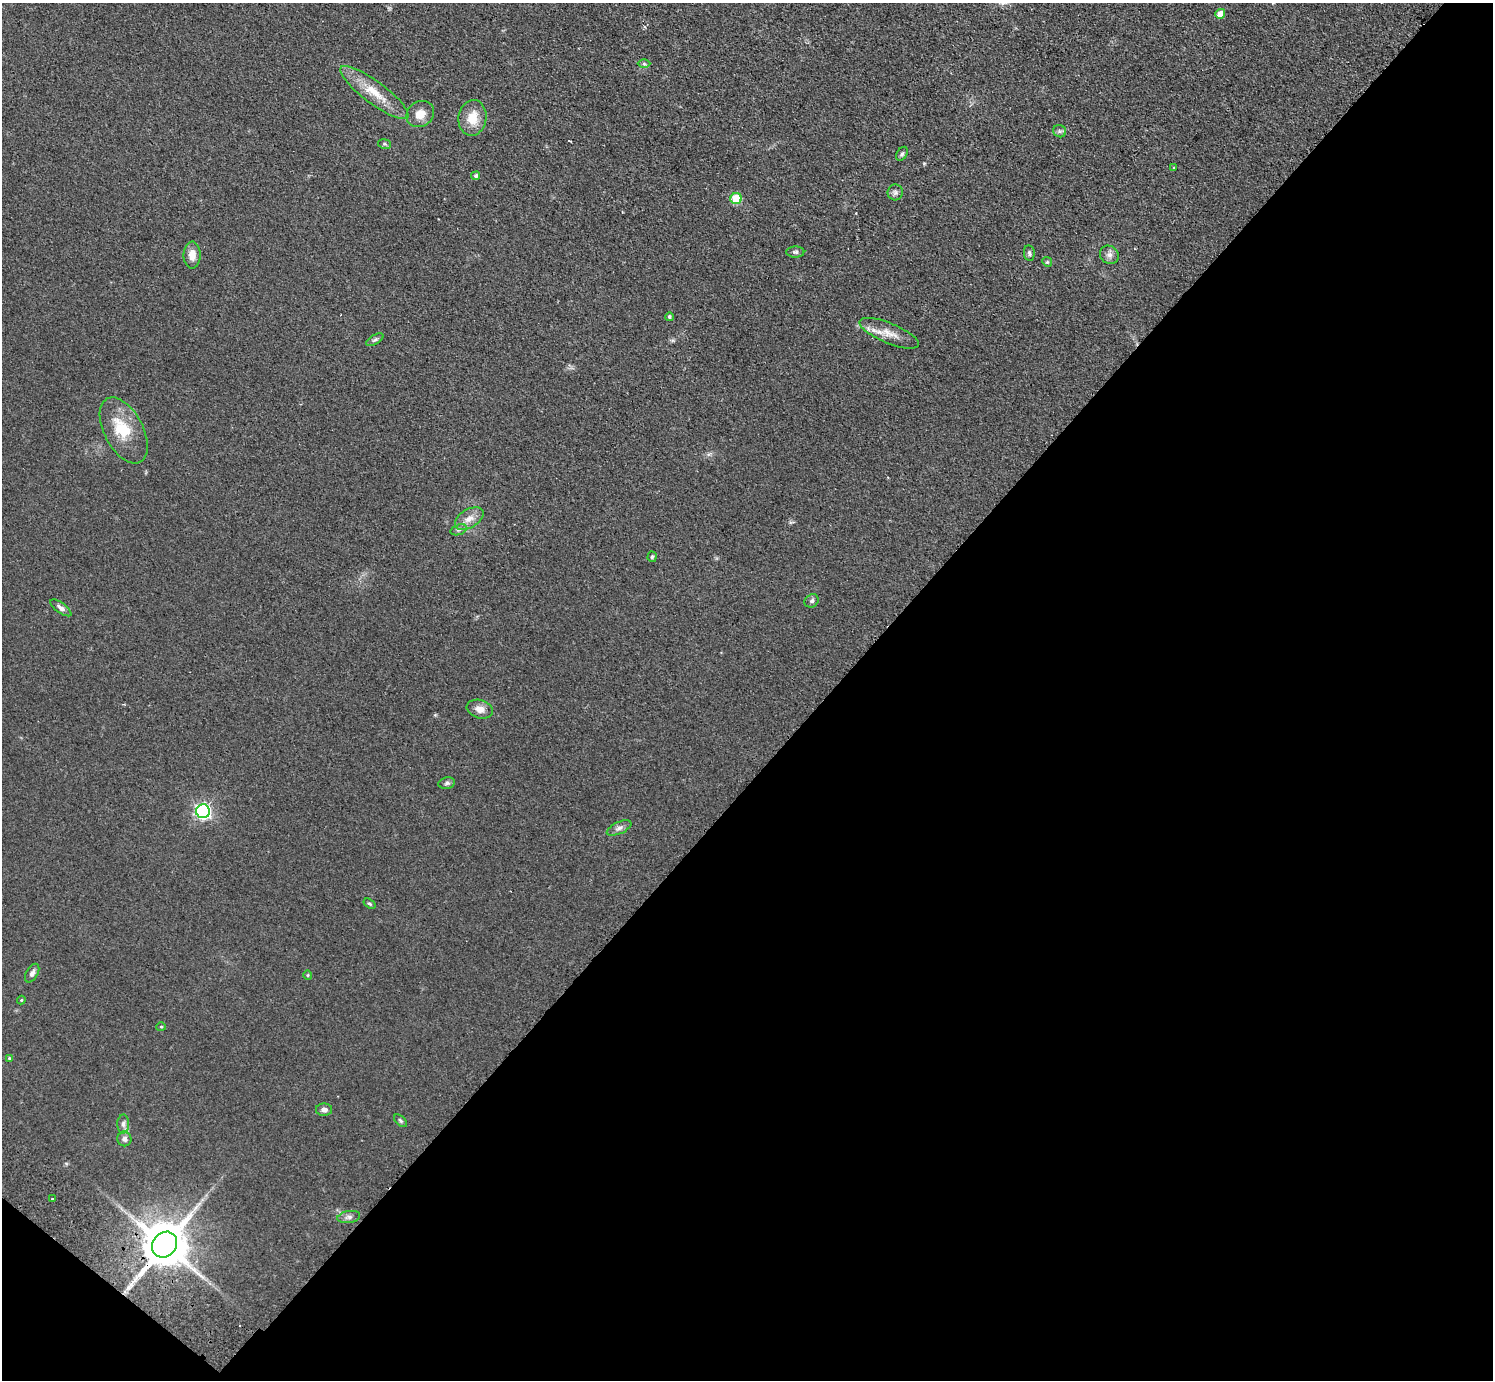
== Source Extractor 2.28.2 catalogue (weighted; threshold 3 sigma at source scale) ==
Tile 15 of 4 x 4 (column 3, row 4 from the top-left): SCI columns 3022-4512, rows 204-1581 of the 6042 x 6058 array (HDU 1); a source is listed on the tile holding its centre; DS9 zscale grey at full resolution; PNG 1495 x 1382 px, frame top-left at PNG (2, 3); each listed source drawn as its Kron ellipse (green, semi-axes under 4 px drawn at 4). Shown black and unused: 45% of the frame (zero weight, under 2 of 3 exposures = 3% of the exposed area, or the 3 px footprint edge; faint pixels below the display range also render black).
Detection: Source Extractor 2.28.2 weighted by HDU 2 'WHT'; one run over the whole footprint, this tile lists its part. Background 0.0829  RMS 0.0076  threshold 0.0344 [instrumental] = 3 sigma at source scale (4.5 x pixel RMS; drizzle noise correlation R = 1.50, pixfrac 1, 0.05/0.05 arcsec/px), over >= 5 px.
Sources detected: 47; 1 inside a brighter object's white glare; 2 cosmic-ray / hot-pixel residue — neither listed nor drawn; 1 inside a brighter listed object's ellipse — not listed separately; the other 43 listed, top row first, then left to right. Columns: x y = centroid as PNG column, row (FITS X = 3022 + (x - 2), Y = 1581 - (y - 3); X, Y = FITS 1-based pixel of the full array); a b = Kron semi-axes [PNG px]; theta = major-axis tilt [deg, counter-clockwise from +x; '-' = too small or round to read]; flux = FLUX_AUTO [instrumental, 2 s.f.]
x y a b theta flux
1220 14 5 5 - 7.9
644 64 6 4 -1 1.2
374 92 41 11 -37 19
420 114 14 12 32 8.9
472 118 18 14 81 14
1060 131 6 6 - 1.8
385 144 6 5 - 1.2
902 154 7 5 60 1.7
1174 168 3 3 - 1.2
476 176 4 4 - 1.8
895 192 8 7 - 2.4
736 199 5 5 - 32
795 252 9 5 1 1.9
1029 253 8 5 -81 1.8
192 255 13 8 -89 7.1
1109 255 10 8 -42 3.7
1047 262 5 4 - 1.1
669 317 4 4 - 1.3
889 333 32 10 -22 11
375 340 9 4 30 1.7
124 430 36 19 -62 26
469 519 16 9 31 7
459 530 8 5 19 1.8
652 557 5 4 - 1.3
812 601 7 6 - 1.9
61 608 12 5 -36 3
480 709 13 9 -16 6.1
447 783 8 5 10 1.9
203 811 7 7 - 220
619 828 13 6 25 3.1
369 904 7 4 -36 1.2
32 973 10 6 60 2.7
308 975 5 3 - 0.72
21 1000 4 4 - 0.78
161 1027 5 4 - 0.96
10 1059 4 4 - 2.3
324 1110 8 6 0 3.4
400 1121 7 4 -45 1.4
123 1124 9 6 89 2.6
124 1139 7 7 - 3.1
52 1199 3 3 - 1.2
349 1217 11 6 9 2.9
164 1245 13 11 50 3600
Overlapping masked pixels (flux is a lower limit): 1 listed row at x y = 164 1245